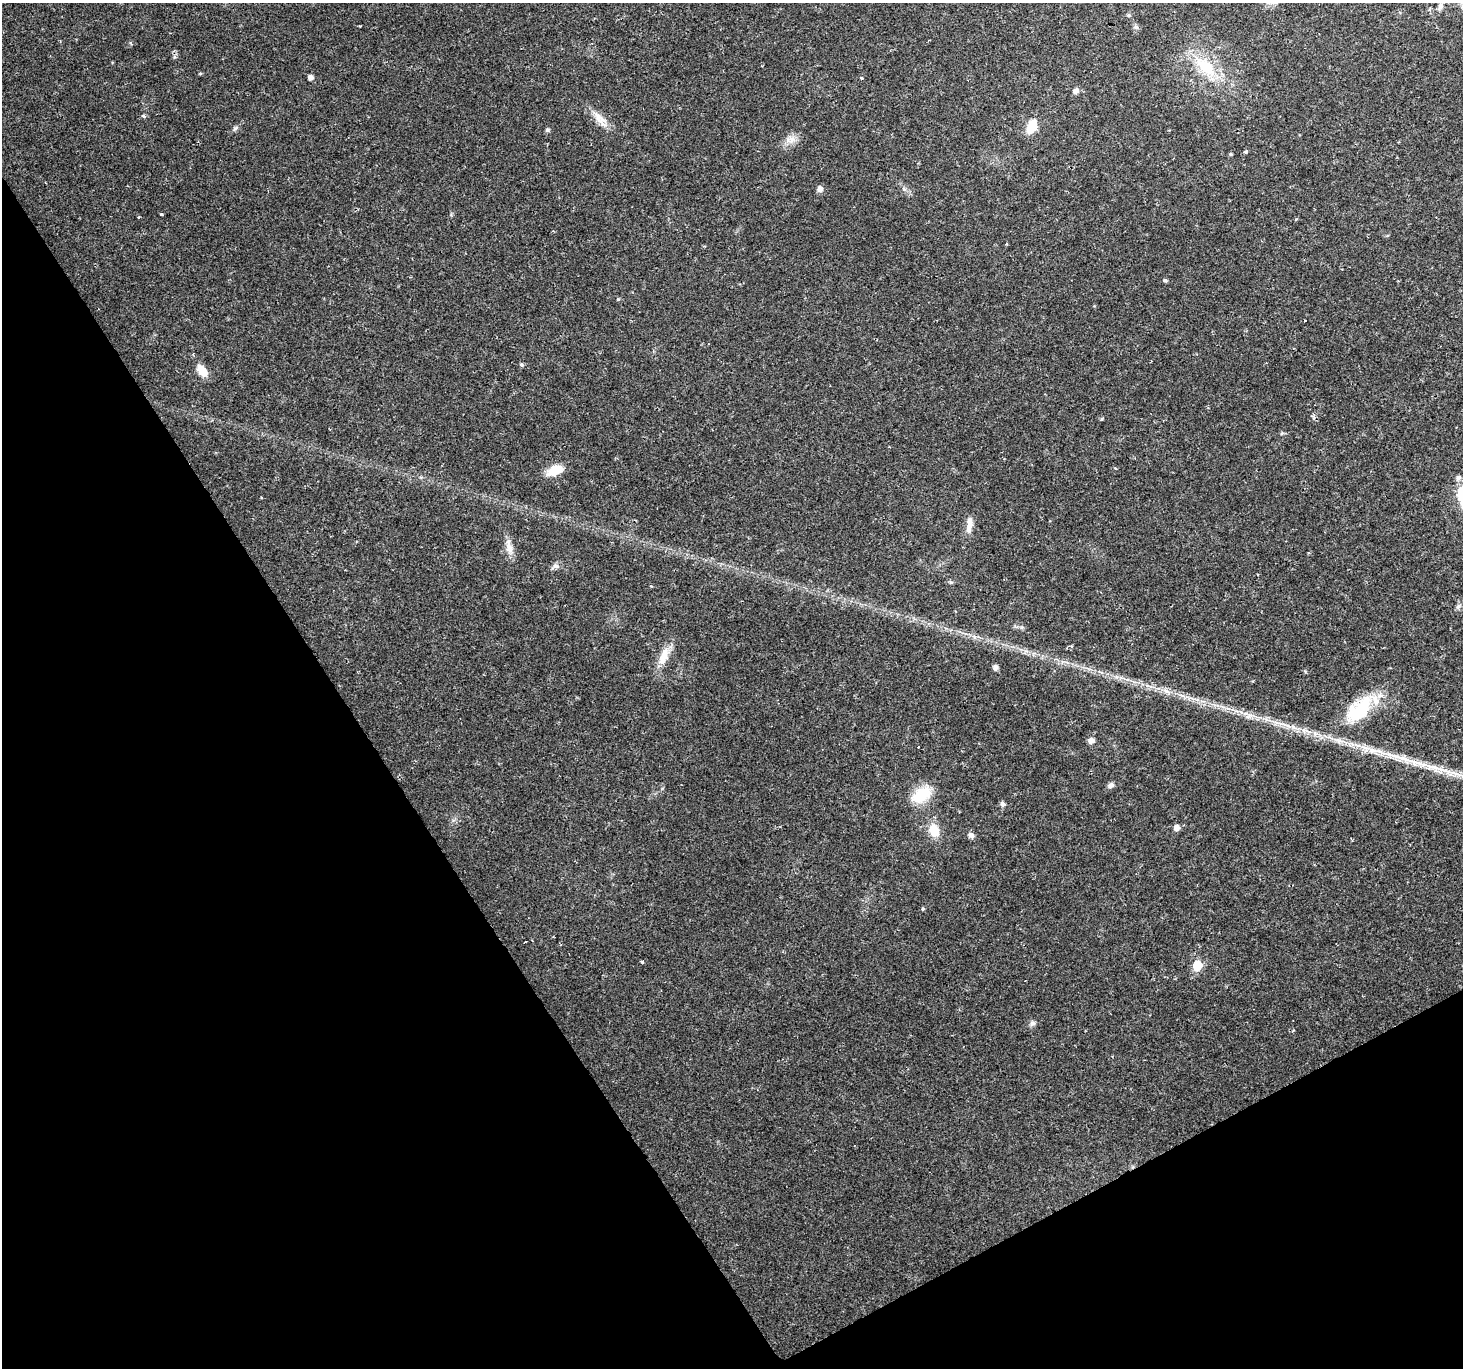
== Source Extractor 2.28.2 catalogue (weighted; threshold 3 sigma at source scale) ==
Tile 14 of 4 x 4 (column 2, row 4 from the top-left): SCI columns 1719-3179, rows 309-1674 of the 6101 x 5900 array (HDU 1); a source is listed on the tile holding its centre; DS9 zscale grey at full resolution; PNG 1465 x 1370 px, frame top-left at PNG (2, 3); no overlay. Shown black and unused: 30% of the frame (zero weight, under 2 of 3 exposures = <1% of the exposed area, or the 3 px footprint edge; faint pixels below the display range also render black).
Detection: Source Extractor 2.28.2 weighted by HDU 2 'WHT'; one run over the whole footprint, this tile lists its part. Background 0.0287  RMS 0.0029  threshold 0.0131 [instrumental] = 3 sigma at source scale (4.5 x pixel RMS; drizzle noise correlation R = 1.50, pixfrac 1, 0.0396/0.0396 arcsec/px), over >= 5 px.
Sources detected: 57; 1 cosmic-ray / hot-pixel residue — not listed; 2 inside a brighter listed object's ellipse — not listed separately; the other 54 listed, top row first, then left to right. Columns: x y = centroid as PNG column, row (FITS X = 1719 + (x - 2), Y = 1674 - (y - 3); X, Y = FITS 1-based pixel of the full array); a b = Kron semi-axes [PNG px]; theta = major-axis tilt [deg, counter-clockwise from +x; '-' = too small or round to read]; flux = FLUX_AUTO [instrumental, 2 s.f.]
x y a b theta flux
1440 6 9 7 69 1
1128 15 5 4 - 0.45
1136 27 6 6 - 0.62
1206 67 33 16 -44 12
200 73 5 3 - 0.28
310 77 5 5 - 1.3
862 78 5 3 - 0.33
1076 91 7 6 - 1.2
143 116 6 4 -27 0.52
599 119 26 10 -54 3.6
1032 127 13 8 65 6.3
235 128 7 5 57 0.59
547 130 5 5 - 0.59
791 140 11 10 - 2.2
1246 152 3 3 - 0.89
1230 154 5 4 - 0.3
819 189 6 6 - 1.3
161 214 3 3 - 1.3
1296 219 4 3 - 0.22
1165 280 5 4 - 0.47
618 299 4 4 - 0.34
1304 321 3 2 - 0.27
521 365 6 4 -22 0.44
202 371 15 9 -48 3.9
1102 419 5 4 - 0.31
1115 468 4 3 - 0.47
555 470 20 11 23 4.8
1458 478 7 6 - 1
969 524 23 7 87 2.5
509 547 22 8 -77 2.7
555 566 9 6 13 0.97
951 582 6 4 18 0.4
1458 606 7 6 - 0.73
664 656 27 11 68 4.4
995 667 7 6 - 0.86
1166 691 7 4 -19 0.92
1182 695 7 4 -19 0.78
1359 709 48 24 46 17
1245 713 7 4 1 0.79
1278 723 20 4 -16 2.3
1091 740 7 6 - 1.4
1371 750 22 8 -16 4.2
1446 771 49 8 -20 8.6
1111 785 7 6 - 1.1
921 795 21 14 34 9.8
1002 804 6 5 - 0.95
1176 828 6 6 - 1.7
934 830 14 10 -75 5.4
971 835 8 6 -37 1
923 909 5 4 - 0.37
525 942 3 2 - 0.22
642 962 3 3 - 0.43
1197 965 6 6 - 13
1032 1023 8 7 - 0.85